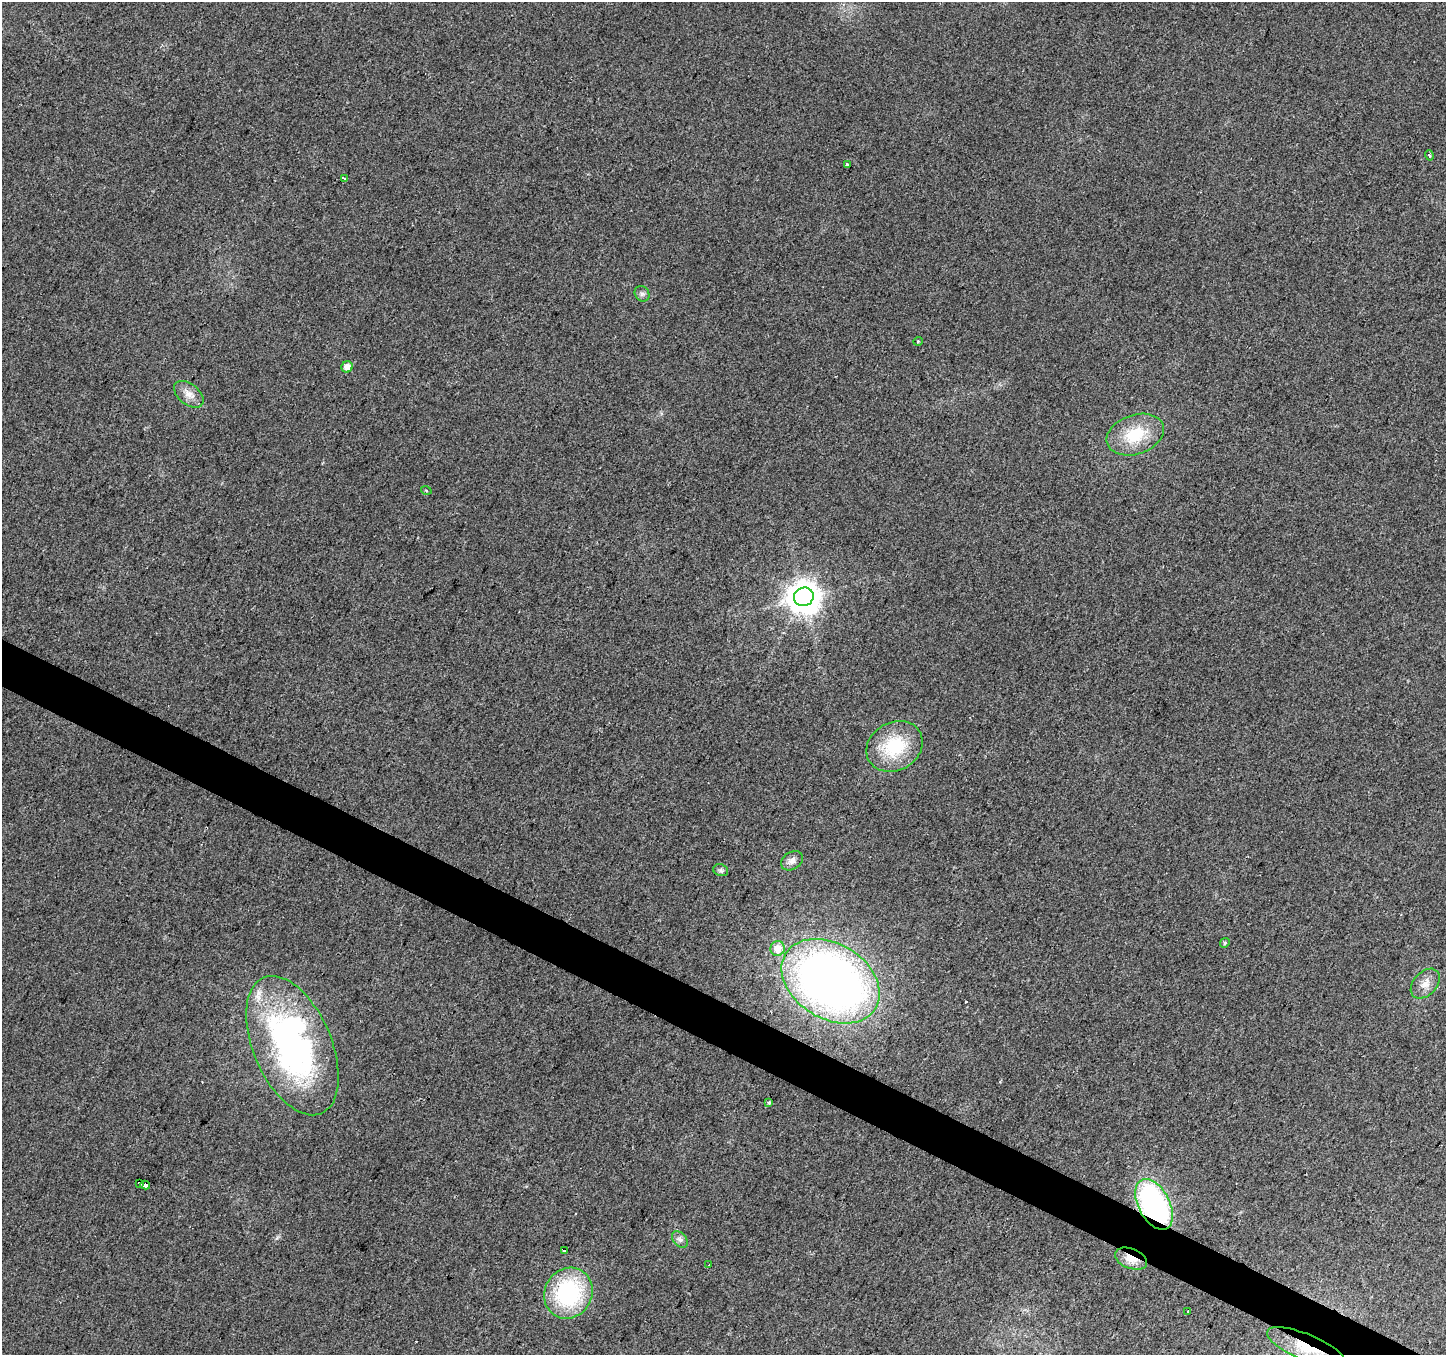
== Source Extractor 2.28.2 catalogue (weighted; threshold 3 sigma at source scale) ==
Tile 6 of 4 x 4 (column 2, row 2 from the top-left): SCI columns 1450-2893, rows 2971-4323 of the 5781 x 5874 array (HDU 1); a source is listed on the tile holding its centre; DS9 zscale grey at full resolution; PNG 1448 x 1357 px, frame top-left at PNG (2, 2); each listed source drawn as its Kron ellipse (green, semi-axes under 4 px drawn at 4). Shown black and unused: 3% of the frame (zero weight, under 2 of 3 exposures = <1% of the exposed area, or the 3 px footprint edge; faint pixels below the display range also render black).
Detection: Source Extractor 2.28.2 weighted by HDU 2 'WHT'; one run over the whole footprint, this tile lists its part. Background 0.0221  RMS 0.0079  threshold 0.0355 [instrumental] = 3 sigma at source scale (4.5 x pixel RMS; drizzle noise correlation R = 1.50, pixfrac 1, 0.0396/0.0396 arcsec/px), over >= 5 px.
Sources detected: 31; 1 inside a brighter object's white glare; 1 cosmic-ray / hot-pixel residue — neither listed nor drawn; the other 29 listed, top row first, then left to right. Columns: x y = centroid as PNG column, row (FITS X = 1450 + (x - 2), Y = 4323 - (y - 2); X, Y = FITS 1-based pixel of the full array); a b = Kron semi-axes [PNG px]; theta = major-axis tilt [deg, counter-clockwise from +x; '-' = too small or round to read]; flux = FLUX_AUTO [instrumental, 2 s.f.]
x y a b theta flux
1429 155 5 3 - 1.4
847 164 3 3 - 1.5
344 178 3 3 - 2.9
642 294 8 7 - 2.4
918 341 4 4 - 0.83
347 367 6 5 - 5.8
189 394 17 10 -39 7.9
1135 435 30 19 18 33
426 490 5 3 - 0.86
804 597 10 9 - 1300
895 746 29 24 29 45
792 861 12 8 33 4.7
721 870 8 6 -20 1.8
1225 943 5 4 - 1.1
778 948 7 7 - 9.6
831 981 53 37 -32 600
1425 984 17 11 46 8.3
292 1046 74 39 -67 280
769 1102 4 3 - 4.6
139 1183 4 3 - 12
145 1185 5 3 - 16
1154 1204 27 15 -62 170
680 1239 9 6 -49 2.9
564 1251 3 2 - 1
1131 1259 17 10 -22 12
709 1265 3 2 - 0.89
568 1293 26 23 60 88
1188 1311 3 3 - 1.1
1306 1347 42 13 -23 28
Overlapping masked pixels (flux is a lower limit): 3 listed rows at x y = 1154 1204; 1131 1259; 1306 1347
Unlisted compact peaks at least as high as the median listed source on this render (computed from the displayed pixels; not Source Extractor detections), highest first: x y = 277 1238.